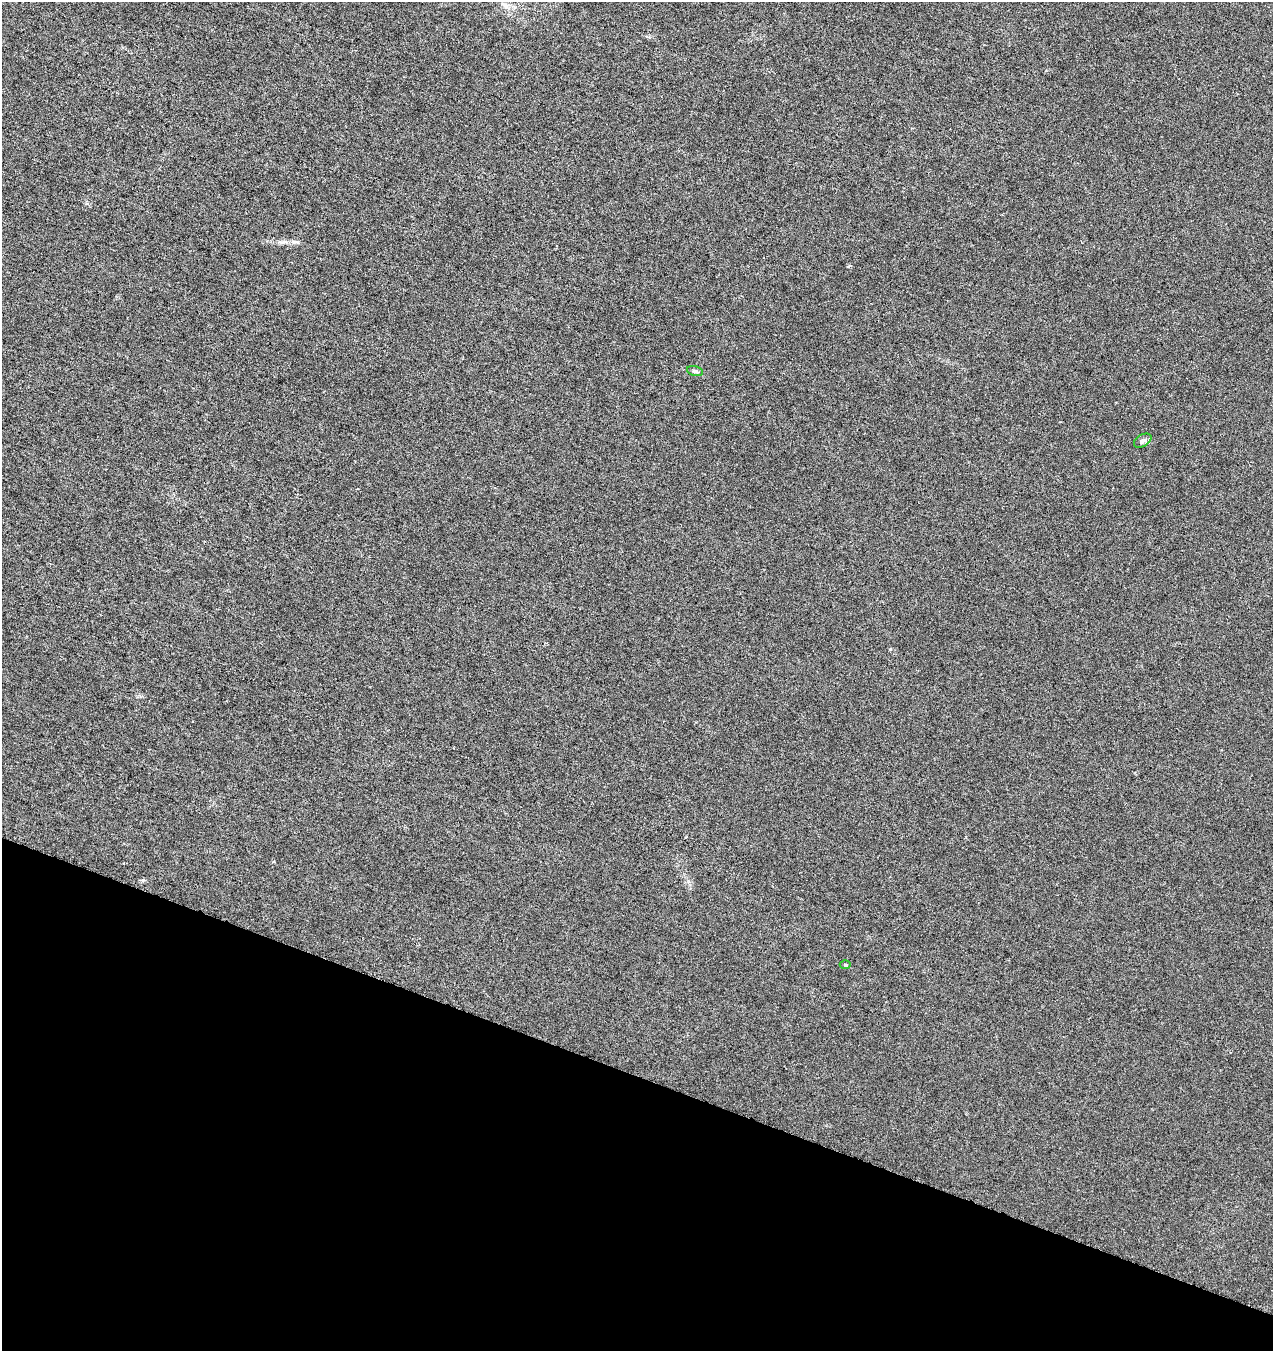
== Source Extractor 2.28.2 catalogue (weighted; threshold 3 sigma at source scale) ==
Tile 15 of 4 x 4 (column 3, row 4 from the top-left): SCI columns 2827-4097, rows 2-1350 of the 5589 x 5408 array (HDU 1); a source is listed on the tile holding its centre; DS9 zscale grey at full resolution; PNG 1275 x 1353 px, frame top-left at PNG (2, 2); each listed source drawn as its Kron ellipse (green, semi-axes under 4 px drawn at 4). Shown black and unused: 20% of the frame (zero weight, under 3 of 6 exposures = <1% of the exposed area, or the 3 px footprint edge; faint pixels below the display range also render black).
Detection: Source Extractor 2.28.2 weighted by HDU 2 'WHT'; one run over the whole footprint, this tile lists its part. Background 7.40e-04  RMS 0.0025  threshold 0.0104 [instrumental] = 3 sigma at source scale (4.09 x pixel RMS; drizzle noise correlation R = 1.36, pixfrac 0.8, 0.0396/0.0396 arcsec/px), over >= 5 px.
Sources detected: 3; all 3 listed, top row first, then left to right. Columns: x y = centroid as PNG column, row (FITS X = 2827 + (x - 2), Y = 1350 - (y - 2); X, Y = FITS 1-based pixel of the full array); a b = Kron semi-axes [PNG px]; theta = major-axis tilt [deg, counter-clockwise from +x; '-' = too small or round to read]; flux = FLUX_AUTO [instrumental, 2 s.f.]
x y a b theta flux
695 371 8 4 -16 0.46
1143 441 9 6 30 0.64
845 965 5 3 - 0.23